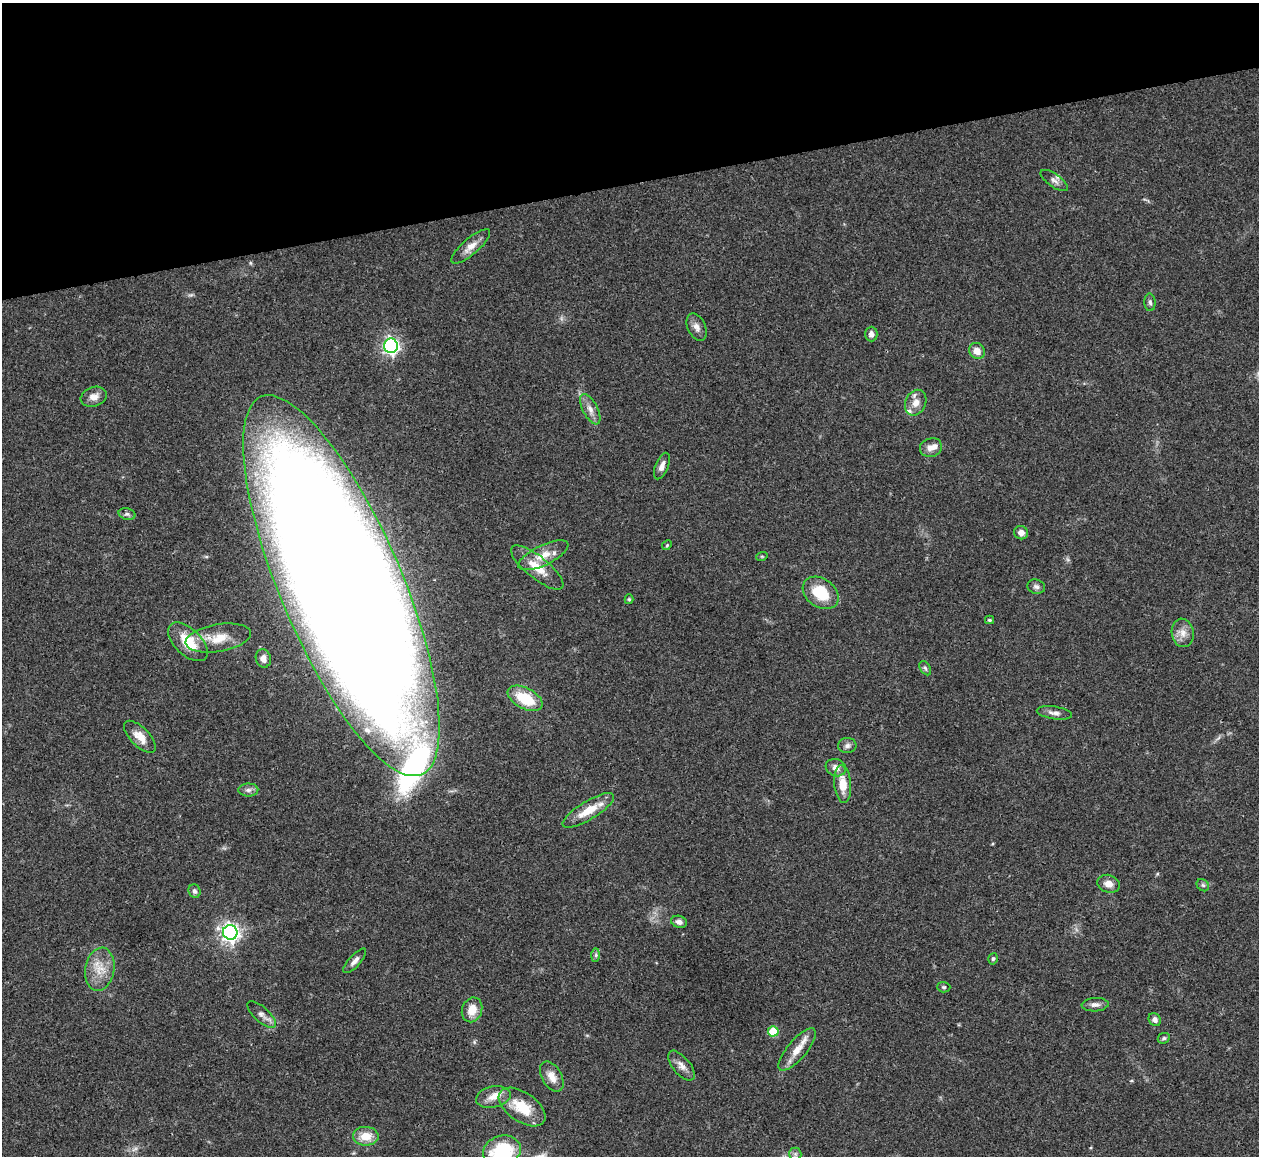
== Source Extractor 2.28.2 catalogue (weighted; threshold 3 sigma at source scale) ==
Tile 3 of 4 x 4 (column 3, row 1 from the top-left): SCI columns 2519-3775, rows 3720-4873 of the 5033 x 5015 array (HDU 1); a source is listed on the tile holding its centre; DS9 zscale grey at full resolution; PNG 1261 x 1158 px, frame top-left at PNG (2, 3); each listed source drawn as its Kron ellipse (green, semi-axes under 4 px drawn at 4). Shown black and unused: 16% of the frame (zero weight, under 3 of 4 exposures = <1% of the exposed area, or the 3 px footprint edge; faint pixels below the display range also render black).
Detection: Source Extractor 2.28.2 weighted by HDU 2 'WHT'; one run over the whole footprint, this tile lists its part. Background 0.0492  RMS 0.0049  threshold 0.0219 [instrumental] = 3 sigma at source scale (4.5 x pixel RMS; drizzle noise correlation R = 1.50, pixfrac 1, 0.05/0.05 arcsec/px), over >= 5 px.
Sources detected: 65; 5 inside a brighter listed object's ellipse — not listed separately; the other 60 listed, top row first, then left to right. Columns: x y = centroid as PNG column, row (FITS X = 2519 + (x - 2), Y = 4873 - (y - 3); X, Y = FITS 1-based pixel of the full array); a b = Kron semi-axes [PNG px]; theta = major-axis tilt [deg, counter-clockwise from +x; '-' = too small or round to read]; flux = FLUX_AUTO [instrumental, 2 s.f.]
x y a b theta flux
1054 180 16 6 -35 2.4
471 246 24 8 41 5
1150 302 9 5 -87 1.3
697 327 14 9 -65 3
871 334 7 6 - 2.2
391 346 7 7 - 150
977 351 8 7 - 4.4
94 397 13 9 17 3.9
916 403 13 10 66 4.5
590 409 17 7 -62 3.6
931 448 11 9 16 3.5
662 466 14 6 68 3
127 514 8 6 -14 1.3
1021 533 7 6 - 3.1
667 545 5 4 - 0.56
543 555 27 10 26 8.3
762 556 6 3 18 0.53
537 567 32 11 -39 10
341 586 205 61 -67 2800
1036 587 9 7 -17 1.7
821 593 19 14 -36 17
629 599 5 4 - 0.74
990 620 4 3 - 0.8
1183 633 14 11 -80 4.6
218 638 33 13 9 12
188 642 24 13 -44 14
263 658 9 7 -73 3.1
925 668 8 5 -59 1
525 698 19 10 -27 18
1054 713 18 6 -9 2.6
140 737 20 9 -45 5.7
847 746 9 7 4 1.7
836 768 10 8 -21 3.2
843 784 19 8 -85 8.2
248 790 10 6 0 1.9
588 810 29 9 31 11
1108 884 11 8 -17 3.7
1203 885 7 5 -44 1
195 891 7 6 - 1.4
679 922 8 6 -18 2.3
230 932 7 7 - 220
596 955 7 4 89 1.1
993 959 6 4 72 0.86
355 961 16 6 48 2.5
100 969 22 14 80 9.6
944 987 6 5 - 0.81
1095 1005 13 6 3 2.3
472 1010 13 10 69 7.1
262 1015 18 7 -43 2.7
1155 1020 7 5 -54 2.2
773 1031 5 5 - 18
1164 1038 6 5 - 0.81
797 1050 26 9 49 7.2
681 1066 18 8 -50 3.7
552 1077 16 9 -61 5.2
493 1097 18 10 12 5.2
522 1107 26 14 -35 15
366 1136 13 9 0 7.7
502 1151 19 15 16 33
795 1154 6 6 - 1.2
Overlapping masked pixels (flux is a lower limit): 1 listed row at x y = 341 586
Isophote crosses this tile's border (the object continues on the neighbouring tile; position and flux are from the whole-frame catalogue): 1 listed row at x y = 502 1151